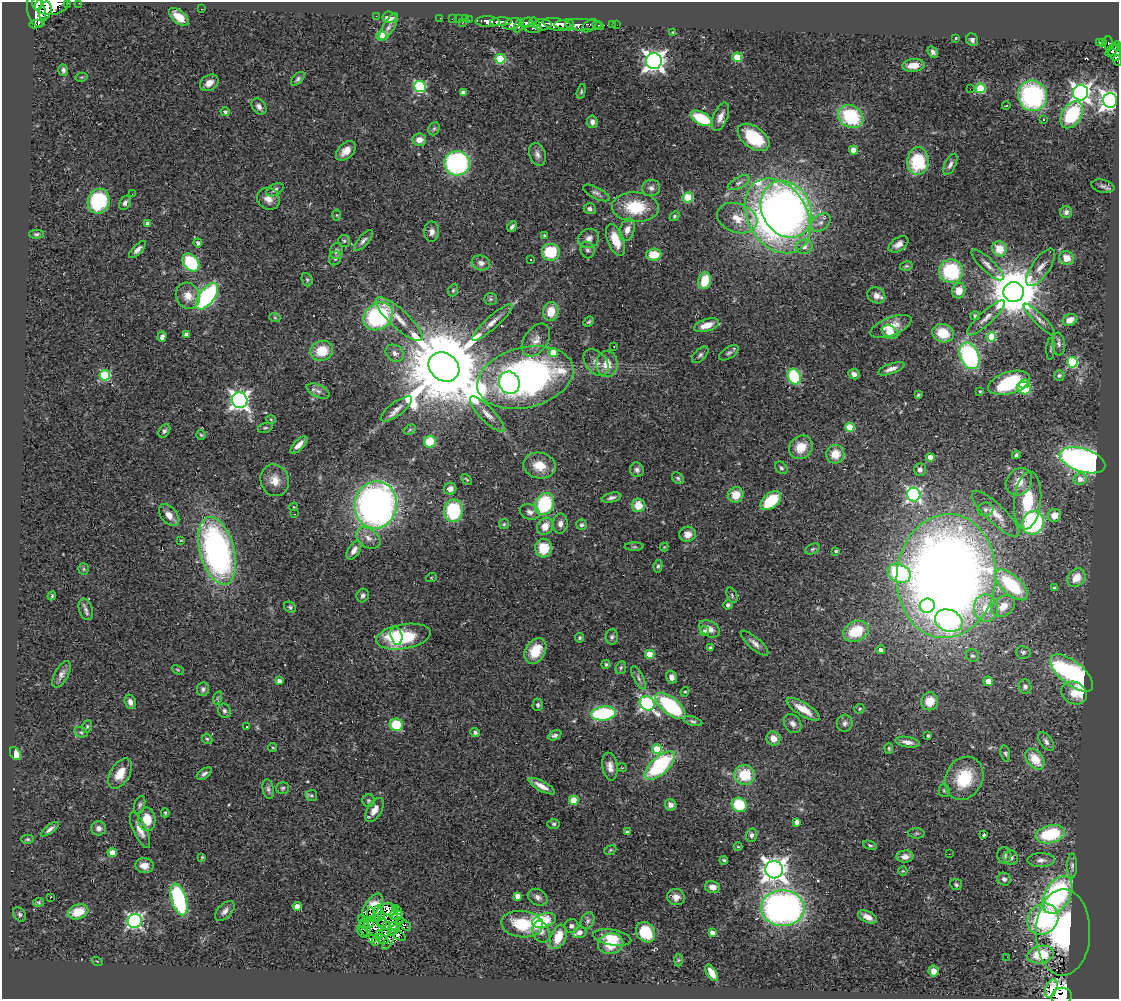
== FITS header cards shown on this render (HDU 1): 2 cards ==
NAXIS1  =                 1117
NAXIS2  =                  997

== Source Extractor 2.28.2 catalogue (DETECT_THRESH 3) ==
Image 1117 x 997 px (HDU 1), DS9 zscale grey, 1 PNG px = 1 image px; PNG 1121 x 1001 px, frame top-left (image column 1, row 997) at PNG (2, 2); each listed source drawn as its Kron ellipse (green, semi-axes under 4 px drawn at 4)
Background 0.435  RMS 0.058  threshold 0.174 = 3 sigma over >= 5 px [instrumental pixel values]
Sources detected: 428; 5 with non-positive FLUX_AUTO (blend fragments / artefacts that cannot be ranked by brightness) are neither listed nor drawn; the other 423 listed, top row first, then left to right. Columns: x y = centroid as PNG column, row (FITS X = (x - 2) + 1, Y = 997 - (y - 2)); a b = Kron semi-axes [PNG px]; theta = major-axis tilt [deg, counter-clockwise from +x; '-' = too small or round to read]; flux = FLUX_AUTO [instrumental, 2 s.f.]
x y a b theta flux
67 3 3 3 - 45
79 3 2 2 - 6
37 4 6 5 - 510
51 5 17 9 5 1600
201 9 3 2 - 5.5
36 11 16 9 -78 1500
45 11 9 6 76 820
376 16 2 2 - 38
179 17 12 6 -40 44
389 17 7 5 -6 38
440 18 3 2 - 3.9
452 19 2 2 - 7.4
458 19 2 2 - 6.9
465 19 3 2 - 7.1
469 20 3 2 - 2.9
488 21 12 5 -2 600
501 22 10 3 3 540
534 22 5 4 - 88
462 23 3 3 - 28
527 23 6 4 27 240
36 24 7 4 9 360
512 24 9 5 20 240
569 24 4 3 - 160
519 25 7 3 65 120
543 25 8 5 1 380
557 25 15 6 -11 970
578 25 24 5 -1 350
612 25 3 2 - 3.4
617 25 2 2 - 2.8
589 26 8 5 40 110
598 26 6 3 -25 56
389 27 16 5 59 21
533 29 8 3 1 69
673 32 4 3 - 4.3
381 35 5 4 - 150
956 38 4 3 - 3.8
972 40 6 6 - 12
1103 42 4 3 - 42
1099 43 4 3 - 30
1108 44 7 3 -88 58
1117 46 5 4 - 56
1113 50 8 2 38 87
933 52 6 4 -56 14
1115 53 8 6 -61 140
737 57 5 4 - 160
500 59 5 5 - 220
1117 60 5 3 - 16
654 61 8 8 - 2500
913 65 11 6 6 49
63 70 6 5 - 11
82 77 6 4 11 4.8
298 79 8 5 45 9.4
209 83 10 7 34 35
420 87 6 5 - 490
980 88 5 5 - 250
970 89 2 2 - 230
581 91 7 4 75 6.1
463 93 4 4 - 27
1081 93 8 7 - 1800
1032 96 15 14 - 590
1110 100 7 7 - 2600
259 106 9 6 -50 19
1006 106 4 2 - 3.4
225 112 5 4 - 8.2
1072 115 15 9 57 290
720 117 15 7 69 29
851 117 13 11 -31 270
701 118 11 6 -27 170
1043 119 3 3 - 5.7
592 122 6 5 - 19
434 129 7 5 67 7.5
753 137 18 10 -36 180
419 140 7 6 - 32
853 150 4 4 - 48
346 151 12 7 45 37
537 154 12 8 -69 20
918 161 14 10 86 220
457 163 13 12 - 740
950 164 11 5 64 16
739 183 12 5 28 13
1103 186 12 6 -12 12
651 188 9 8 - 18
275 190 9 5 28 13
596 193 14 5 -27 15
132 194 2 2 - 6.3
688 197 5 5 - 180
268 199 12 10 -38 37
99 201 12 11 - 280
125 203 7 5 60 14
635 207 23 15 -2 170
590 209 6 5 - 13
786 209 29 24 -60 1700
1066 212 6 6 - 13
337 215 5 3 - 3.7
674 216 5 4 - 5.8
777 216 40 29 -58 2300
737 218 21 14 -20 74
820 223 11 7 37 26
148 224 4 4 - 13
512 227 5 3 - 10
627 230 11 7 71 30
432 232 10 7 89 22
36 234 7 4 2 7.9
544 235 4 3 - 5.8
589 238 11 9 31 23
615 240 17 8 -68 83
344 241 6 6 - 7.3
363 241 13 5 49 16
198 243 4 4 - 13
898 244 11 6 33 24
804 247 8 7 - 21
137 249 11 4 45 15
999 249 8 7 - 71
587 250 8 7 - 12
336 251 8 6 77 12
550 252 9 9 - 170
654 255 7 6 - 88
335 258 7 6 - 10
1067 258 7 6 - 43
530 259 3 2 - 5
191 263 10 7 -52 240
481 263 9 7 -15 18
987 265 21 6 -44 27
906 266 6 4 14 6.4
1041 267 22 9 56 34
951 271 12 11 - 290
307 280 7 5 -69 7.2
705 281 8 6 77 110
453 290 6 4 69 5.8
959 291 8 6 71 51
1013 292 10 10 - 21000
876 295 9 8 - 28
188 296 13 11 -65 51
207 296 15 7 53 590
491 299 6 5 - 7.1
551 312 9 7 83 72
378 316 16 12 37 470
975 316 5 4 - 9.5
275 318 5 3 - 3.7
986 318 24 6 43 35
399 319 30 9 -42 61
1039 319 22 5 -45 21
1070 320 7 5 24 37
492 322 26 6 42 39
589 322 6 3 43 6.4
707 325 13 6 17 59
891 326 22 9 21 68
890 332 9 6 -28 60
943 333 11 9 -20 100
186 334 4 4 - 18
162 337 5 4 - 17
991 337 5 4 - 140
536 340 18 12 55 39
1059 344 11 6 -83 14
614 346 2 2 - 3.3
1051 349 11 3 87 5.7
322 351 12 10 19 100
553 352 4 4 - 81
395 353 10 8 -37 19
729 353 11 5 33 11
700 355 10 5 45 11
969 356 14 9 -66 590
596 362 15 10 -49 32
1072 362 5 5 - 330
607 364 13 10 88 58
444 367 16 13 -37 84000
891 369 14 5 20 27
854 374 6 5 - 17
105 375 5 5 - 290
1059 375 5 5 - 7
525 377 49 30 14 1700
794 377 8 6 -68 310
509 383 11 10 - 370
1009 383 22 11 17 280
1024 384 6 4 13 100
1024 388 6 6 - 110
318 391 12 6 -25 19
980 392 3 2 - 4.7
918 395 3 3 - 5
240 400 8 7 - 1700
396 409 19 6 37 29
487 414 23 7 -46 38
271 419 4 4 - 4
850 427 4 4 - 160
265 428 7 5 17 6.9
410 430 6 4 30 6.1
164 431 7 5 56 9.7
201 435 5 5 - 5.4
430 442 6 6 - 110
299 445 11 5 46 27
801 447 12 11 - 72
835 454 9 9 - 64
1016 455 4 3 - 6.7
930 458 4 4 - 53
1082 460 23 11 -17 1600
539 466 16 13 -10 74
781 468 7 5 -45 7.7
637 470 7 6 - 14
920 470 6 6 - 16
678 478 7 5 -45 7.9
467 479 6 3 -45 4.6
1080 479 6 6 - 40
275 480 16 14 -69 53
1019 482 14 12 50 56
450 489 6 6 - 25
736 495 8 7 - 64
914 495 7 6 - 910
612 498 10 5 13 14
1028 500 29 13 84 160
771 501 12 7 41 150
544 504 11 9 65 300
376 505 24 21 79 1900
638 505 7 6 - 70
294 507 4 3 - 2.6
985 509 8 7 - 13
453 511 11 9 88 250
530 512 10 7 -20 19
294 514 3 2 - 140
996 514 31 9 -44 59
169 515 13 8 -50 37
1054 515 7 6 - 41
1033 523 12 10 62 550
504 524 5 5 - 5.6
560 524 10 7 87 19
581 525 5 5 - 9.7
545 526 9 7 54 49
688 534 8 7 - 35
368 538 13 9 -35 33
181 540 3 3 - 3.3
634 547 9 4 0 7.3
664 547 4 4 - 3.2
544 548 9 8 - 96
812 549 7 5 26 7
354 550 10 5 57 26
217 551 35 17 -75 1300
836 551 3 3 - 5
658 566 6 4 79 7
84 569 6 5 - 5.9
899 573 12 9 -25 390
946 576 62 49 85 6200
431 578 5 3 - 3.4
1076 578 10 8 49 62
1011 585 20 9 -42 230
1054 588 3 3 - 5.6
732 595 8 5 -67 6.9
52 596 4 3 - 4.7
363 596 7 6 - 11
728 605 5 4 - 9.8
927 606 7 7 - 130
1003 606 13 9 37 46
290 607 6 5 - 7.9
986 608 14 12 -79 66
86 609 11 6 -72 15
949 621 14 10 -20 440
709 629 11 7 -33 28
704 631 5 4 - 9.4
856 631 13 9 25 140
396 636 9 6 -77 62
403 637 28 12 10 280
612 637 7 6 - 11
580 638 4 4 - 6.4
755 643 17 6 -42 22
710 648 4 3 - 11
881 650 4 4 - 13
535 651 14 9 59 110
1023 652 7 6 - 9.8
650 654 5 4 - 110
972 656 7 6 - 9.5
606 664 4 4 - 7.3
621 668 7 5 69 7.5
178 670 6 3 -30 4.2
1072 673 26 11 -39 930
61 674 14 6 62 20
671 677 6 5 - 20
638 678 13 5 -65 14
279 681 4 4 - 18
988 681 4 4 - 37
1025 687 7 6 - 13
203 689 7 6 - 11
685 692 5 4 - 4.8
1074 693 13 10 -27 64
217 698 7 4 71 5.8
930 701 9 8 - 59
130 702 7 5 -74 20
647 703 8 6 -45 940
538 705 6 5 - 8.2
671 706 18 8 -39 400
803 709 19 6 -32 73
859 709 5 4 - 5.6
224 711 7 6 - 11
603 713 12 7 7 410
693 721 10 4 -15 8.1
845 723 8 8 - 15
793 724 10 8 -53 19
396 725 6 6 - 160
87 726 6 4 71 6.4
247 727 2 2 - 2.5
81 732 7 5 -21 7.2
475 732 5 4 - 10
555 735 7 4 26 11
928 736 3 3 - 6
773 738 7 6 - 38
207 739 6 4 -41 5.9
1046 741 11 6 -55 16
908 742 12 5 -10 24
273 747 5 3 - 3.7
889 748 6 4 -87 5.8
657 749 5 5 - 160
1005 753 8 4 -77 8.3
15 754 7 5 -59 44
1035 759 12 8 -50 99
660 765 19 8 43 410
610 766 14 7 -81 29
622 768 5 3 - 2.8
120 774 16 9 58 65
204 774 8 5 35 13
745 775 10 10 - 120
964 778 22 18 62 190
542 786 15 5 -29 34
282 788 6 5 - 7.4
268 789 10 5 -79 11
944 790 6 5 - 6.6
311 795 5 5 - 6.5
369 800 6 6 - 7.2
574 800 5 4 - 120
140 805 9 5 75 9.1
670 805 6 5 - 19
739 805 8 7 - 140
374 810 13 7 59 36
165 813 4 4 - 5.1
147 819 11 8 -86 73
797 822 4 4 - 21
554 824 6 5 - 7.8
99 828 7 7 - 18
50 829 11 4 36 14
140 830 20 6 -65 37
627 832 4 3 - 9.7
916 833 8 5 -5 7.1
1050 834 15 9 13 240
751 835 7 5 75 11
984 835 4 3 - 13
28 839 6 4 -1 6
870 845 7 4 -19 6.5
738 847 4 3 - 2.8
610 850 6 4 22 5
112 853 4 4 - 41
949 854 2 2 - 2.1
1004 855 8 7 - 15
202 857 3 3 - 4.7
905 857 8 6 4 22
1011 858 7 7 - 15
724 860 4 3 - 6.5
1041 860 14 7 1 21
144 866 9 7 -5 36
1072 866 12 5 89 12
774 870 9 8 - 3700
903 871 5 4 - 4.7
1004 879 7 6 - 14
956 885 6 5 - 6.8
712 887 7 6 - 26
1058 895 20 12 59 610
517 896 4 4 - 34
538 897 10 7 -29 18
676 897 9 8 - 32
50 898 3 2 - 25
179 899 16 7 -73 500
39 902 5 3 - 5.4
297 906 4 4 - 53
372 906 14 7 55 51
395 908 3 2 - 7.3
783 908 22 18 -3 1500
389 909 7 6 - 15
398 910 3 2 - 2.7
225 911 12 6 46 20
78 912 10 7 19 79
377 913 8 3 81 3.8
20 914 8 6 -58 9
371 915 7 3 -82 1.2
394 915 5 2 - 1.9
382 916 4 3 - 2.7
398 916 6 3 30 3.3
868 917 10 5 -26 26
361 919 3 2 - 4.9
375 919 4 3 - 14
1043 919 17 14 43 370
401 920 3 2 - 5
544 920 12 6 18 300
135 921 7 7 - 990
588 921 9 6 64 10
365 923 6 2 68 7.1
369 923 5 2 - 7.3
382 923 5 3 - 2.9
522 924 21 13 -5 170
406 925 6 2 -44 11
386 926 3 3 - 2.8
393 926 4 3 - 5.6
571 926 7 6 - 12
365 928 8 5 -68 5.7
373 928 12 6 -46 0.56
394 930 7 2 40 0.64
363 932 7 2 -56 7.5
541 932 11 8 -66 21
579 932 7 5 19 22
646 932 11 8 -51 140
1063 932 43 27 89 470
712 933 4 4 - 25
379 935 4 2 - 2.7
397 935 9 4 -29 3.9
558 937 13 7 68 78
373 938 3 2 - 0.52
612 938 19 7 -10 66
382 939 6 3 -28 15
389 940 11 3 63 8.5
376 941 3 2 - 4.5
611 944 13 10 13 77
1040 954 13 8 11 140
1007 957 3 2 - 3.8
678 960 6 4 89 5.8
97 961 5 3 - 3.5
933 971 5 5 - 26
712 973 9 5 -59 44
1051 989 10 5 67 36
1061 996 10 8 12 2100
At the frame edge (FLAGS 8, measured only in part): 6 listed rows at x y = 67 3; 79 3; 37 4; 1117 46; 1117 60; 1061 996
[5 non-positive-flux detections neither listed nor drawn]